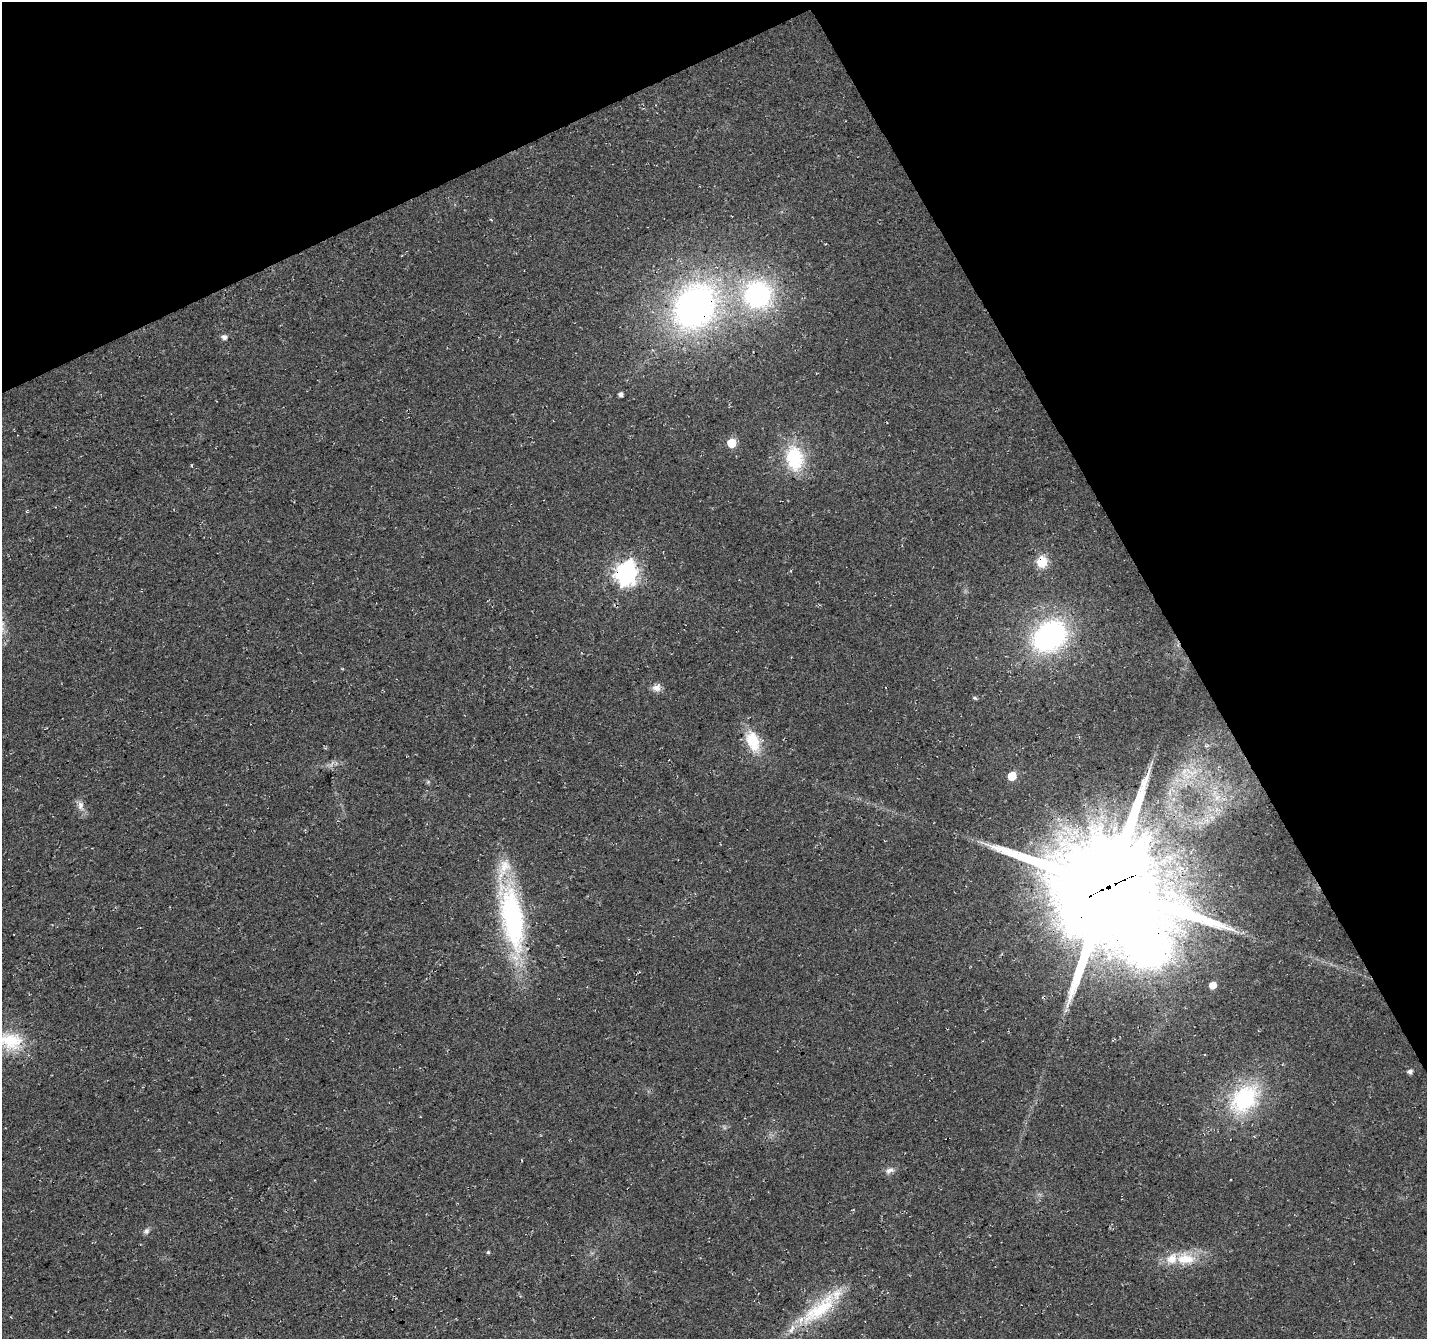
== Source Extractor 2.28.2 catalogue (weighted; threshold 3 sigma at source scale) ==
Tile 3 of 4 x 4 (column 3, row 1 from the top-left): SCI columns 2900-4324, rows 4137-5473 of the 5804 x 5658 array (HDU 1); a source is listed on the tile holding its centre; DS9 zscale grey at full resolution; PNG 1429 x 1341 px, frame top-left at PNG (2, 2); no overlay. Shown black and unused: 26% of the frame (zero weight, under 3 of 4 exposures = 5% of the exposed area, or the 3 px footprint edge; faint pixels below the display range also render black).
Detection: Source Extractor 2.28.2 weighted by HDU 2 'WHT'; one run over the whole footprint, this tile lists its part. Background 0.0307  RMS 0.0082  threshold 0.0368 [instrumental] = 3 sigma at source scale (4.5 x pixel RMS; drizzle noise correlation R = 1.50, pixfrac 1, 0.0396/0.0396 arcsec/px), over >= 5 px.
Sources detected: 31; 4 inside a brighter listed object's ellipse — not listed separately; the other 27 listed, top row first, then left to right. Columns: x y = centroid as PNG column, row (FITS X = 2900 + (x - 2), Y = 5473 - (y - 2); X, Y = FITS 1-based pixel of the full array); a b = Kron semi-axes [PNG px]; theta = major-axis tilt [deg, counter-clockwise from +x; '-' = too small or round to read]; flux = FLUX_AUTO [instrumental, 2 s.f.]
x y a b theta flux
757 295 31 30 - 120
695 306 53 42 55 290
224 337 6 5 - 3.3
621 394 4 4 - 3.3
731 443 6 6 - 27
794 458 27 18 -82 48
1042 562 12 11 - 16
626 573 9 8 - 520
1049 636 31 24 38 170
657 688 11 9 4 5.3
975 698 6 4 -18 1.2
753 741 30 17 -69 25
1184 771 11 5 63 4.6
1012 776 6 5 - 23
1217 798 8 6 45 4.1
80 806 13 8 -78 5.2
1109 887 44 36 -51 19000
512 918 77 23 -81 160
1213 985 5 5 - 9.3
10 1041 34 23 -9 39
1410 1071 5 4 - 3.7
1244 1099 42 30 47 74
889 1170 13 7 25 4
146 1231 8 7 - 2.5
488 1252 4 4 - 1.1
1185 1259 27 15 1 23
820 1309 61 20 40 54
Overlapping masked pixels (flux is a lower limit): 4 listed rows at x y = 695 306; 1042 562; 626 573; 1109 887
Isophote crosses this tile's border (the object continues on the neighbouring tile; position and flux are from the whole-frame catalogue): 1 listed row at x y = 10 1041